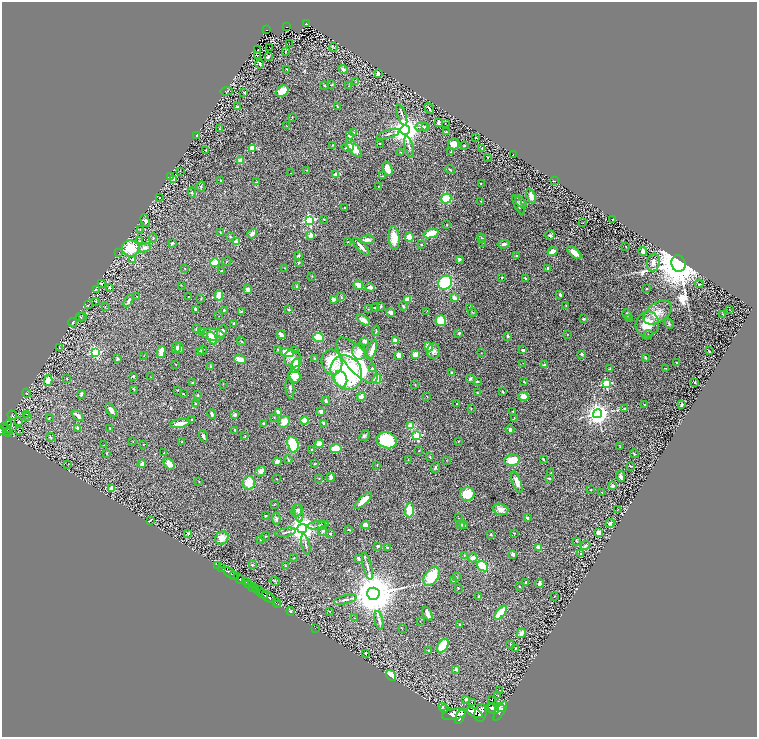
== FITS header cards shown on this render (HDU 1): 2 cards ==
NAXIS1  =                 1510
NAXIS2  =                 1469

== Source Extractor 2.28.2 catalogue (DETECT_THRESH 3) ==
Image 1510 x 1469 px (HDU 1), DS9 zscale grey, zoomed out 1/2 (1 PNG px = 2 x 2 image px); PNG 759 x 739 px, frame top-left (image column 2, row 1469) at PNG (2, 2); each listed source drawn as its Kron ellipse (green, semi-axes under 4 px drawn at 4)
Background 2.74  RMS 0.052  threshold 0.156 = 3 sigma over >= 5 px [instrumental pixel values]
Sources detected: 482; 29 cannot appear on this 1/2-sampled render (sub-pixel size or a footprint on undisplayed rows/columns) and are neither listed nor drawn; the other 453 listed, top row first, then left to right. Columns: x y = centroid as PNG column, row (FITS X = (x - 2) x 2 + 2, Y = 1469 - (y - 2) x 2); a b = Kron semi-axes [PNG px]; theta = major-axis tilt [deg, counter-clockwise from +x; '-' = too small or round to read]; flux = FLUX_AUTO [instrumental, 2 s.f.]
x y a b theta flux
306 24 3 2 - 70
286 27 2 1 - 72
266 30 2 2 - 25
289 44 2 1 - 42
269 47 2 1 - 65
334 47 4 3 - 7.5
257 50 2 1 - 2.7
285 52 2 1 - 4.4
258 55 3 1 - 4.3
268 57 3 2 - 15
260 64 4 2 - 15
287 69 3 2 - 8
343 69 4 4 - 25
378 74 4 2 - 22
356 82 2 1 - 2.8
332 85 3 2 - 8.4
324 86 3 2 - 6.3
348 86 3 2 - 4.7
227 91 6 1 7 4
282 91 7 5 32 130
244 92 2 2 - 13
237 107 3 2 - 12
337 107 4 3 - 8.5
429 108 6 2 -58 26
402 115 11 3 -71 22
292 117 2 2 - 3.4
439 122 3 2 - 15
445 124 2 1 - 5.4
286 126 2 1 - 3.7
421 127 6 3 7 17
425 127 3 2 - 24
220 129 3 2 - 6.1
405 130 5 5 - 15000
446 132 3 2 - 9.8
354 133 3 3 - 16
388 134 12 3 16 24
196 135 2 2 - 7.2
349 136 4 2 - 14
476 138 2 2 - 5.6
380 144 2 2 - 5.9
454 144 6 5 - 89
332 145 2 2 - 6.1
464 146 2 2 - 8.7
348 147 6 3 5 30
409 147 11 3 -75 23
252 148 3 2 - 330
354 148 11 4 -51 130
482 148 4 2 - 4.9
206 150 2 2 - 6.3
401 152 3 2 - 4.4
451 152 3 2 - 6.4
513 155 2 1 - 4.2
488 157 3 2 - 7.8
240 161 2 2 - 180
388 169 7 4 -71 110
450 169 5 3 - 8.7
307 170 3 2 - 4.6
180 171 3 2 - 2.7
291 173 3 2 - 3.7
335 174 4 3 - 35
383 176 4 2 - 10
171 177 2 2 - 8.5
173 179 4 3 - 13
221 181 2 2 - 34
554 181 2 1 - 6.1
256 182 3 2 - 4.7
481 184 2 2 - 4.5
201 186 5 3 - 12
378 186 2 1 - 6.9
192 192 5 3 - 12
531 196 8 4 -68 79
160 197 2 2 - 7.4
446 199 5 5 - 240
481 201 2 1 - 3.6
521 202 7 3 -49 25
518 205 10 3 -63 27
345 208 3 2 - 10
324 219 4 2 - 6.7
613 219 2 1 - 5.1
309 220 4 3 - 1200
145 221 7 3 -68 20
583 223 2 1 - 2.3
447 225 2 2 - 5.5
140 230 2 2 - 3.1
221 233 3 3 - 8.6
252 234 5 4 - 37
431 234 7 3 18 250
311 235 2 2 - 180
550 235 5 3 - 15
230 237 3 2 - 8.6
409 237 4 3 - 130
153 238 4 3 - 8.3
394 238 12 5 -86 170
482 238 5 3 - 12
139 240 2 2 - 2.5
367 240 7 4 6 42
236 242 2 2 - 150
348 242 3 2 - 4.5
172 243 3 2 - 18
483 243 2 2 - 3.4
504 244 6 3 6 28
421 245 3 3 - 8.6
626 246 3 2 - 4.4
361 247 11 3 -47 53
131 248 9 8 - 330
145 248 6 4 18 57
553 251 5 3 - 81
643 251 4 3 - 58
119 252 2 1 - 2.7
574 253 8 4 -39 80
298 256 4 3 - 15
517 256 3 3 - 6.3
133 259 4 3 - 10
459 259 3 3 - 16
227 261 5 2 - 7
653 262 9 6 78 54
215 263 5 4 - 140
298 263 4 3 - 9.4
678 264 8 7 - 63000
285 268 3 2 - 4.6
548 268 3 3 - 22
185 269 2 1 - 2.9
222 271 3 2 - 17
312 276 3 2 - 6.8
502 277 2 2 - 43
525 278 3 3 - 13
445 283 7 6 - 570
101 284 3 3 - 8.4
699 284 4 2 - 7.9
181 285 3 2 - 3.1
358 285 5 3 - 100
109 287 3 3 - 14
297 287 4 4 - 29
370 287 4 3 - 30
96 289 3 2 - 3.4
248 289 5 4 - 36
647 289 2 2 - 5.4
560 295 3 2 - 20
137 296 2 2 - 4.1
188 296 2 1 - 4.6
219 296 5 3 - 170
341 297 4 2 - 8.5
454 298 4 3 - 55
201 299 4 2 - 8.1
333 299 3 2 - 60
408 299 4 3 - 120
96 301 4 2 - 6.8
128 301 7 3 63 32
88 305 2 2 - 3.5
381 306 3 3 - 12
403 306 4 2 - 14
566 306 4 2 - 7.4
105 307 2 2 - 4.3
470 307 2 2 - 2.8
375 308 4 3 - 12
195 309 2 2 - 27
368 309 3 2 - 6.4
730 309 2 1 - 3
224 310 3 3 - 9.8
288 310 3 2 - 16
242 311 4 3 - 7.3
427 311 2 2 - 4.1
390 312 3 2 - 87
472 312 4 2 - 7.3
658 312 15 9 34 110
627 314 5 2 - 14
722 314 2 1 - 3.4
82 316 3 2 - 6.8
219 316 3 2 - 3.1
80 317 4 2 - 5.4
583 319 3 3 - 14
629 319 2 1 - 3.8
363 320 7 4 -33 63
441 321 5 5 - 200
73 322 4 3 - 9.4
234 323 2 2 - 13
647 324 12 11 - 230
669 324 5 3 - 12
197 329 3 2 - 26
376 331 5 2 - 7.7
202 332 3 3 - 51
222 332 7 4 69 46
459 333 4 2 - 8.7
567 334 2 2 - 3.8
213 335 12 6 -9 120
281 335 5 3 - 44
648 335 5 3 - 20
507 336 3 2 - 16
212 338 7 4 -63 150
318 338 5 4 - 240
241 341 5 2 - 6
364 341 4 3 - 46
395 341 3 3 - 83
429 347 5 3 - 100
59 348 3 2 - 4.1
176 348 5 3 - 31
179 348 5 4 - 49
278 349 3 2 - 7.3
202 350 4 2 - 11
295 350 3 3 - 14
372 350 10 3 71 110
523 350 3 2 - 18
200 351 3 3 - 9.2
433 351 8 6 78 44
709 351 2 2 - 5.1
96 352 4 3 - 1300
161 352 6 3 75 160
287 352 7 3 -16 220
359 352 8 7 - 87
481 353 3 1 - 3.2
415 354 4 2 - 110
582 354 3 3 - 18
399 355 4 3 - 68
144 356 2 1 - 2.7
314 358 3 2 - 6.6
645 358 4 3 - 15
118 359 4 3 - 12
293 359 9 8 - 72
240 360 6 3 -20 230
357 360 28 11 -49 810
332 362 13 10 -78 430
676 362 2 2 - 8.3
523 363 2 1 - 3.1
175 364 2 1 - 3.7
545 365 4 3 - 13
211 366 4 4 - 15
295 366 8 4 74 220
373 368 3 3 - 40
666 368 3 2 - 3.8
609 369 3 2 - 8.9
346 372 18 15 -60 1300
452 372 2 2 - 6.8
133 376 3 2 - 12
294 376 6 6 - 160
151 377 2 1 - 2.8
67 379 3 2 - 5.8
341 379 8 6 -69 140
377 379 5 3 - 190
470 379 4 3 - 19
48 381 5 3 - 150
477 381 3 2 - 9.6
524 381 3 2 - 5.3
695 382 2 2 - 9.5
192 383 4 3 - 11
223 384 2 2 - 4.3
606 384 3 3 - 830
415 385 2 2 - 8.8
290 388 10 3 -84 24
134 389 4 3 - 7.1
178 390 2 1 - 5.3
503 392 4 2 - 11
26 393 4 2 - 5.3
477 393 2 1 - 5.3
81 394 4 3 - 19
183 394 2 2 - 5.6
198 395 4 3 - 6.7
523 396 5 4 - 60
361 397 4 3 - 48
427 397 4 1 - 4
326 401 4 3 - 17
196 404 3 3 - 15
457 404 2 2 - 5.5
645 405 2 2 - 15
681 405 4 2 - 14
471 409 2 2 - 4
625 409 3 3 - 16
111 410 8 4 -56 62
513 411 3 2 - 6.5
278 412 4 3 - 82
321 412 3 3 - 60
27 414 3 2 - 4.4
212 414 5 3 - 22
598 414 4 4 - 8500
12 415 5 2 - 6
235 415 3 3 - 33
78 416 7 2 -39 30
27 417 3 2 - 3.9
49 417 3 2 - 5.1
274 417 3 2 - 6.3
514 418 2 2 - 4.4
192 420 2 2 - 6.4
304 421 4 4 - 140
19 422 4 3 - 14
284 422 6 5 - 110
180 423 9 3 9 75
264 423 3 2 - 11
324 423 3 2 - 14
411 426 4 3 - 140
5 427 2 1 - 210
3 428 11 4 41 1400
78 428 3 3 - 26
7 429 3 1 - 100
110 429 4 2 - 5.5
510 429 4 3 - 29
20 430 2 1 - 12
235 430 2 2 - 12
6 431 2 2 - 150
8 433 2 1 - 160
245 435 2 2 - 3.4
203 436 6 3 -65 25
364 436 6 4 51 20
417 436 3 3 - 660
50 437 4 3 - 12
387 440 10 8 -17 340
133 441 3 2 - 3.1
458 441 3 2 - 4
182 442 3 2 - 6.7
143 444 2 1 - 4.2
293 444 8 5 -74 490
319 444 4 4 - 170
104 445 2 2 - 3.6
620 447 2 2 - 4.5
336 449 6 4 9 180
312 450 3 3 - 8.5
419 451 2 2 - 8.2
106 453 3 2 - 4.8
164 453 2 2 - 4
634 454 4 3 - 11
430 457 3 3 - 9.8
288 459 4 2 - 7.6
408 459 2 2 - 3.2
543 459 3 2 - 12
447 460 2 2 - 4.2
512 460 8 5 11 250
277 462 4 3 - 46
68 464 3 1 - 2.7
142 464 4 3 - 36
169 464 6 4 -49 81
314 464 4 3 - 9.4
377 465 3 2 - 5.6
631 466 3 2 - 9
435 467 5 3 - 14
261 471 6 4 46 47
551 473 2 2 - 3.6
621 477 5 3 - 39
319 478 3 2 - 6
331 478 4 3 - 44
549 478 4 2 - 10
277 479 2 1 - 3.9
199 481 2 2 - 4.3
517 482 11 4 -69 76
249 483 7 6 - 170
613 485 2 2 - 26
112 488 3 3 - 270
590 490 2 2 - 3.8
602 492 2 2 - 5.3
467 494 7 6 - 220
363 500 11 3 44 140
274 504 3 2 - 4.5
501 509 8 5 -18 72
297 510 7 5 57 24
410 510 7 4 87 180
617 510 4 2 - 4.8
299 513 9 3 -80 21
265 516 2 2 - 6
458 518 2 2 - 3.9
527 518 3 3 - 20
276 519 6 3 -84 17
150 520 3 2 - 9.5
610 523 4 4 - 36
461 524 4 3 - 12
318 525 10 3 9 25
322 525 4 3 - 8.8
365 525 4 3 - 73
464 525 4 3 - 17
302 529 5 4 - 14000
349 530 3 2 - 7.7
322 531 5 4 - 13
286 532 10 2 11 19
188 533 2 2 - 27
514 533 3 2 - 5.1
599 533 3 3 - 78
330 534 3 3 - 10
491 534 3 3 - 12
265 536 5 2 - 8.4
222 538 7 6 - 88
261 539 3 3 - 14
577 541 3 2 - 5.2
306 545 10 3 -78 22
585 545 5 2 - 15
377 546 3 2 - 15
387 547 4 3 - 8.8
538 547 4 3 - 65
581 553 3 2 - 6.9
513 554 3 3 - 28
464 555 3 2 - 8.2
294 558 4 2 - 4.7
358 558 2 2 - 29
473 558 4 4 - 65
218 565 2 1 - 78
252 565 3 2 - 8.5
285 566 3 2 - 4.2
367 566 14 3 -76 32
482 566 6 4 -38 300
222 568 2 1 - 340
230 573 9 2 -33 2400
234 575 2 2 - 1200
432 576 10 6 57 310
456 577 3 2 - 5.8
239 578 6 3 -43 3100
274 581 5 2 - 8.9
453 581 2 2 - 4.4
246 582 4 3 - 1200
525 582 2 2 - 7.1
539 583 4 3 - 21
248 585 3 2 - 500
520 586 3 2 - 4.4
253 587 4 2 - 2400
256 588 2 2 - 240
458 588 2 2 - 4.7
259 590 5 2 - 770
263 594 5 2 - 2800
373 594 6 6 - 55000
479 596 4 3 - 13
554 596 2 1 - 3.9
268 597 7 2 -35 2200
345 600 12 3 14 31
276 603 2 1 - 54
278 604 2 1 - 40
291 611 4 3 - 8.9
329 611 2 2 - 3.3
501 613 8 3 51 360
427 614 7 3 -66 60
355 618 2 2 - 5.3
379 620 9 3 -76 26
420 621 2 2 - 3.6
459 624 3 3 - 7.9
315 628 2 1 - 71
402 629 2 2 - 3.8
521 633 5 3 - 61
511 644 4 4 - 12
443 646 7 5 56 320
515 649 4 2 - 5.8
429 650 3 3 - 7.6
365 653 3 2 - 10
456 669 3 3 - 26
391 675 6 4 -53 83
499 691 3 2 - 5
498 695 3 2 - 4.2
466 699 3 3 - 15
492 699 2 1 - 4.3
472 703 3 1 - 4.2
442 707 4 3 - 17
500 707 5 3 - 2800
491 708 5 2 - 2500
502 708 2 1 - 1000
445 709 3 2 - 7.7
493 709 6 5 - 4800
500 711 11 4 58 5100
475 713 8 3 -28 16000
480 713 9 6 83 8000
454 714 12 5 10 11000
460 716 8 4 67 8500
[29 sub-pixel or undisplayed-footprint detections neither listed nor drawn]